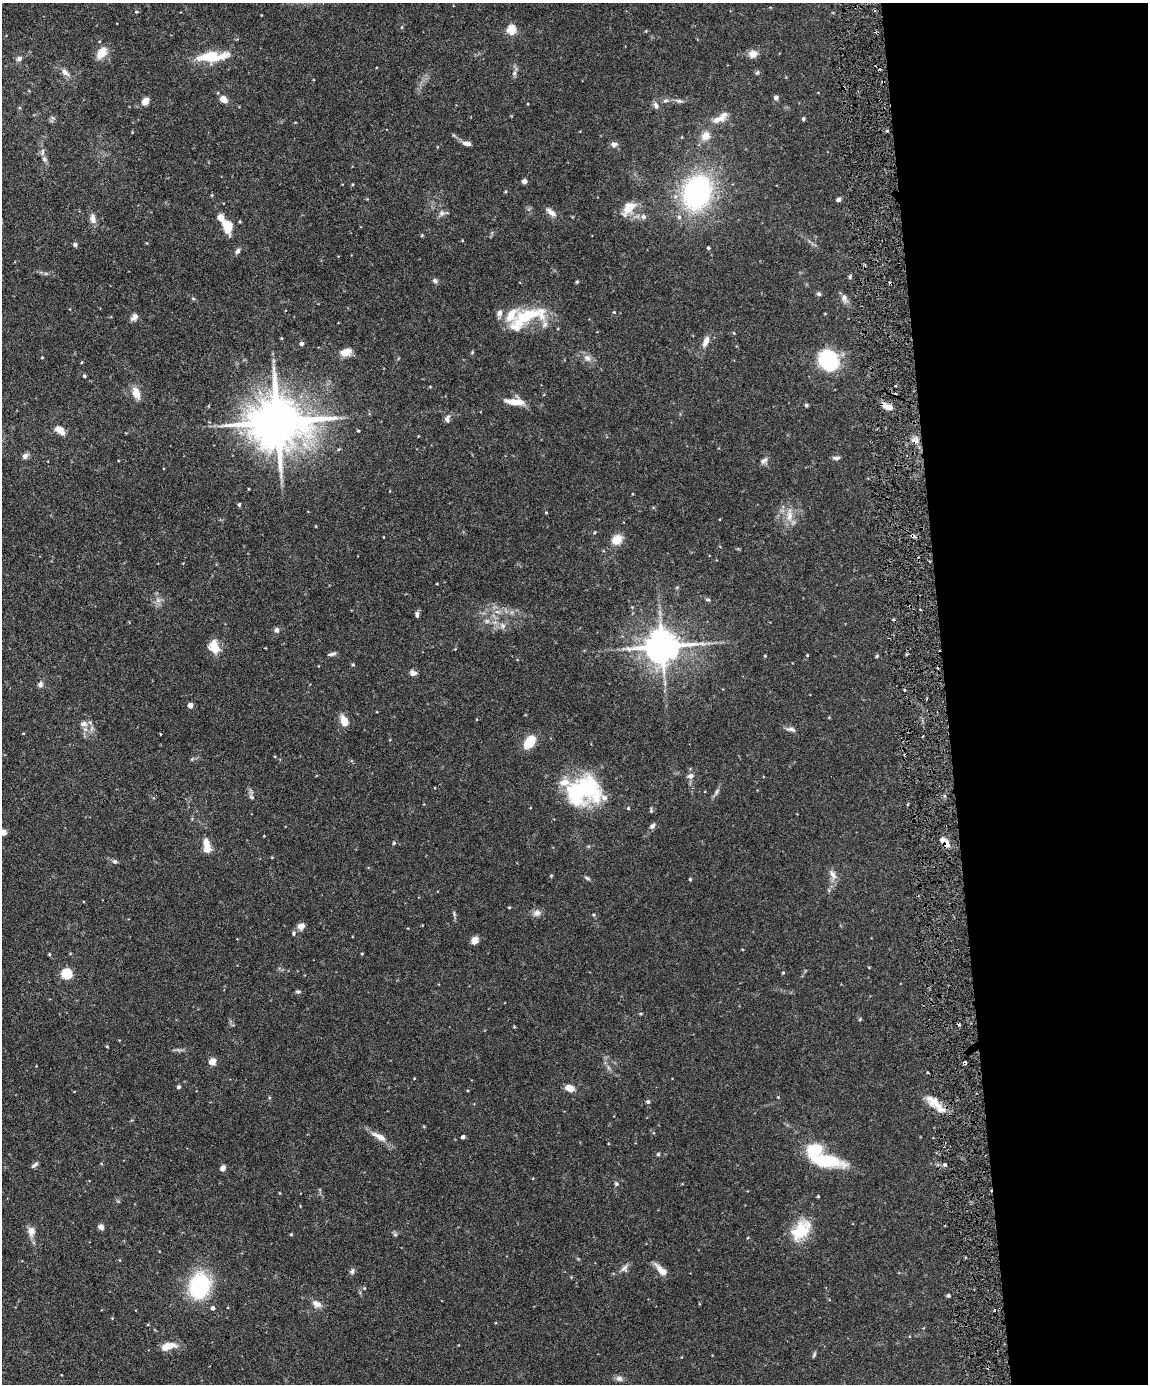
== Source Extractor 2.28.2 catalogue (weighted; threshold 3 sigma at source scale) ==
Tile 8 of 4 x 3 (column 4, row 2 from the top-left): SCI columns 3439-4584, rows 1617-2998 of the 4585 x 4509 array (HDU 1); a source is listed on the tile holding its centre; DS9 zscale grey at full resolution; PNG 1150 x 1386 px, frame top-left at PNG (2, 3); no overlay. Shown black and unused: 18% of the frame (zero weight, under 3 of 6 exposures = <1% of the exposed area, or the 3 px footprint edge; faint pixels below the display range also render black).
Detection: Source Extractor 2.28.2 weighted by HDU 2 'WHT'; one run over the whole footprint, this tile lists its part. Background 0.0991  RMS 0.0036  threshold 0.0148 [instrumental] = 3 sigma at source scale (4.09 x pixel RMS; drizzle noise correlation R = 1.36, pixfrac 0.8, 0.05/0.05 arcsec/px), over >= 5 px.
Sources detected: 180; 1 inside a brighter object's white glare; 7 cosmic-ray / hot-pixel residue — not listed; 12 inside a brighter listed object's ellipse — not listed separately; the other 160 listed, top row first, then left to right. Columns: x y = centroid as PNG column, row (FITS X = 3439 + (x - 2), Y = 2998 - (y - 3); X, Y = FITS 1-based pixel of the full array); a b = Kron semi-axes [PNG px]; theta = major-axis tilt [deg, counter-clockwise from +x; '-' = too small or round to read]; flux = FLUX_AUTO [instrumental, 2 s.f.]
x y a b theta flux
136 12 5 3 - 0.38
402 27 5 3 - 0.33
511 29 5 5 - 18
102 52 18 10 58 3.7
753 54 11 9 9 2.3
211 57 25 14 -1 9.3
19 59 8 6 25 1
65 72 13 7 -47 1.9
757 72 6 4 49 0.56
514 73 7 5 46 0.78
883 82 4 3 - 0.34
218 93 5 3 - 0.29
776 98 6 5 - 0.95
223 99 8 6 -34 2.8
666 100 8 5 7 0.84
145 101 7 6 - 2.9
679 101 9 5 -13 0.9
656 105 9 7 -68 1.2
720 118 25 9 34 3.9
803 119 5 4 - 0.49
705 136 10 9 - 3.4
467 143 10 5 -9 1.7
614 144 9 6 3 1.5
42 152 11 5 85 1.1
524 181 5 4 - 1.5
353 184 5 3 - 0.31
697 192 34 26 68 57
838 199 5 4 - 0.87
629 208 24 12 47 5.4
551 212 14 6 -38 2.2
442 213 9 7 1 1.2
643 217 8 7 - 1.2
220 218 6 5 - 3.7
93 219 14 7 -79 2
228 226 11 8 -77 8.4
422 235 5 3 - 0.31
75 244 6 5 - 0.73
708 248 4 3 - 0.44
238 251 7 5 62 1
850 277 6 4 72 0.53
435 281 6 6 - 0.87
577 282 4 4 - 0.44
819 294 6 5 - 0.62
844 298 13 8 -75 1.6
614 312 4 3 - 0.27
134 317 10 6 52 1.5
526 318 53 19 25 18
734 333 5 3 - 0.26
281 338 5 3 - 0.29
706 341 17 7 66 2.6
301 344 4 4 - 1
346 352 14 9 13 3
42 357 3 3 - 0.26
587 358 11 8 -38 2
273 361 6 4 72 0.63
830 361 23 15 -90 20
82 362 4 3 - 0.31
84 376 5 4 - 0.46
136 393 13 8 -66 3.8
515 402 23 8 -5 4.9
806 405 5 4 - 0.5
887 406 16 6 -23 2.6
447 419 10 6 86 1.2
278 422 17 14 1 2100
60 430 12 7 -42 3.2
358 431 4 3 - 0.34
25 456 7 6 - 1.3
836 458 9 5 2 0.96
764 461 10 6 40 1.2
248 489 3 2 - 0.24
239 504 5 4 - 0.45
546 512 4 3 - 0.27
789 515 21 8 89 3.6
316 526 4 2 - 0.22
617 540 10 8 43 5.7
158 600 7 5 -44 1.1
708 600 6 4 -14 0.57
497 612 8 5 -18 1.2
417 614 8 5 88 0.84
487 621 8 6 21 1
503 626 8 7 - 1.4
277 630 6 5 - 1.1
662 646 11 9 6 840
214 647 16 11 -70 5
455 649 3 3 - 0.25
332 654 10 4 17 0.9
807 655 4 3 - 0.26
765 656 4 3 - 0.29
877 656 5 4 - 0.42
353 665 5 3 - 0.34
413 673 8 6 -24 1.5
40 684 7 6 - 1.2
904 690 3 3 - 0.36
190 705 4 4 - 2.5
344 721 11 7 -71 4.1
84 724 11 8 0 1.8
791 729 13 6 -13 1.3
160 734 3 2 - 0.24
530 742 13 8 52 9
690 776 8 7 - 1.4
582 789 39 28 30 34
717 792 9 5 60 0.9
251 797 8 4 -27 0.68
628 808 4 4 - 0.37
651 810 7 3 -88 0.45
652 826 8 5 48 1.1
3 832 7 6 - 1.9
945 842 10 5 -47 5
394 843 4 4 - 0.42
207 849 10 8 -87 3.2
115 861 6 6 - 0.72
833 875 16 7 -62 2
587 878 9 4 -32 0.59
690 879 4 3 - 0.35
509 907 4 3 - 0.29
537 913 11 9 33 1.6
454 914 8 4 -68 0.55
594 915 5 4 - 0.38
301 926 9 7 37 2.1
293 933 7 5 77 0.65
475 940 7 6 - 2.7
49 954 4 4 - 0.35
362 954 3 3 - 0.29
783 973 4 3 - 0.37
66 974 5 5 - 26
298 991 6 5 - 0.55
860 1019 5 4 - 0.38
107 1046 3 3 - 0.31
212 1061 5 5 - 4.1
179 1087 4 4 - 0.85
570 1088 9 6 -21 3.5
933 1101 27 10 -36 4.8
648 1102 5 5 - 0.58
379 1137 23 7 -29 3.4
463 1137 4 3 - 0.98
658 1154 4 4 - 0.42
827 1161 39 14 -7 15
35 1165 10 4 40 0.85
945 1165 5 3 - 0.52
223 1168 6 5 - 1.6
616 1184 6 5 - 0.56
280 1193 4 3 - 0.22
818 1196 3 3 - 0.36
101 1227 7 6 - 1.3
31 1231 12 9 -90 2.3
800 1231 30 20 57 11
291 1234 4 4 - 0.32
395 1235 6 4 0 0.51
624 1268 11 9 71 1.5
661 1270 17 7 -45 3.3
352 1271 9 5 82 0.84
571 1277 4 4 - 0.27
200 1286 25 20 71 30
364 1288 5 4 - 0.36
948 1295 5 4 - 0.47
317 1304 13 9 -24 2.2
213 1308 5 5 - 1
168 1346 19 8 15 4.6
814 1355 8 4 64 0.51
619 1378 9 7 -13 1.2
Overlapping masked pixels (flux is a lower limit): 2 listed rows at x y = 883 82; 945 842
Isophote crosses this tile's border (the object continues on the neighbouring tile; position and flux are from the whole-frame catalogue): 1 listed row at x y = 3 832